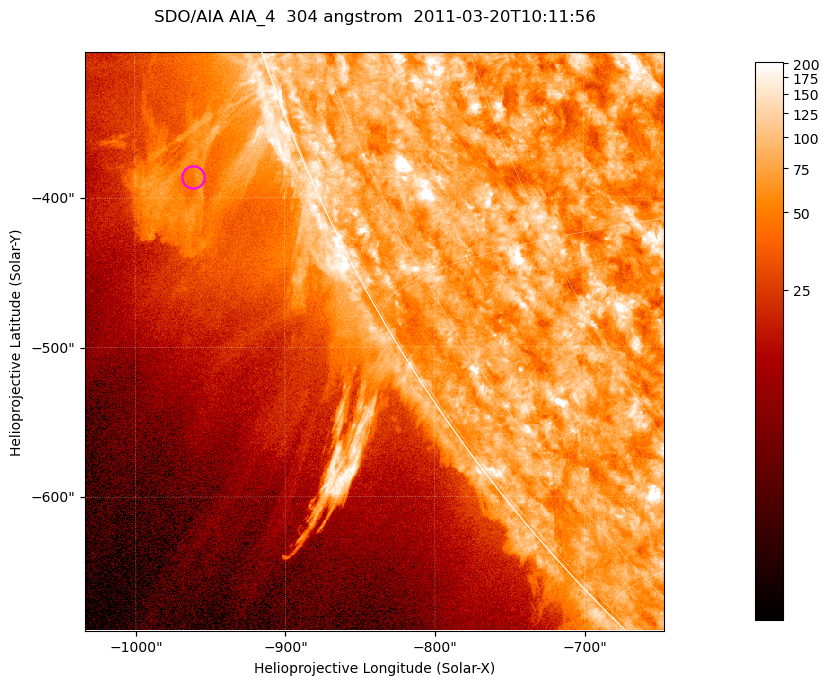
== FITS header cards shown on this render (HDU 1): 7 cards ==
TELESCOP= 'SDO/AIA '           / For AIA: SDO/AIA
INSTRUME= 'AIA_4   '           / For AIA: AIA_ATA1, AIA_ATA2, AIA_ATA3 or AIA_AT
WAVELNTH=                  304 / [angstrom] Wavelength
WAVEUNIT= 'angstrom'           / Wavelength unit: angstrom
DATE-OBS= '2011-03-20T10:11:56.123' / [ISO] Date when observation started; ISO 8
CTYPE1  = 'HPLN-TAN'           / CTYPE1; Typically HPLN
CTYPE2  = 'HPLT-TAN'           / CTYPE2; Typically HPLT

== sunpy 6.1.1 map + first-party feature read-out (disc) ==
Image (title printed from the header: SDO/AIA AIA_4  304 angstrom  2011-03-20T10:11:56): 645 x 645 px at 0.6 arcsec/px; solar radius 964 arcsec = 1606 px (partial field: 2.2% of the solar disc is inside the frame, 44% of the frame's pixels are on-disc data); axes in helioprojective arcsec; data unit not stated in the header (colour bar unlabelled)
Orientation: roll -0.132 deg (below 1 deg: not rotated)
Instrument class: DISC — disc imager (sunpy class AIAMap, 304 A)
Bright regions (active regions / flare kernels): reference = the on-disc median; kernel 5 px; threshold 5 sigma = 116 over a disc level ~74.4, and >= 1.15x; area >= 416 px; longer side >= 8 px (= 4.8 arcsec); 0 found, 0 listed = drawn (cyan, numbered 1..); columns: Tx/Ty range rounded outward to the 2 arcsec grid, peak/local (2 s.f.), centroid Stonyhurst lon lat
Off-limb structures (1.02-1.3 R_sun): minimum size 208 px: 8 found; the strongest spans PA ~110..115 deg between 1.02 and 1.13 R_sun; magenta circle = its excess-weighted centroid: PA ~110 deg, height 1.08 R_sun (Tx ~-962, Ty ~-386 arcsec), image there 1.8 x the reference